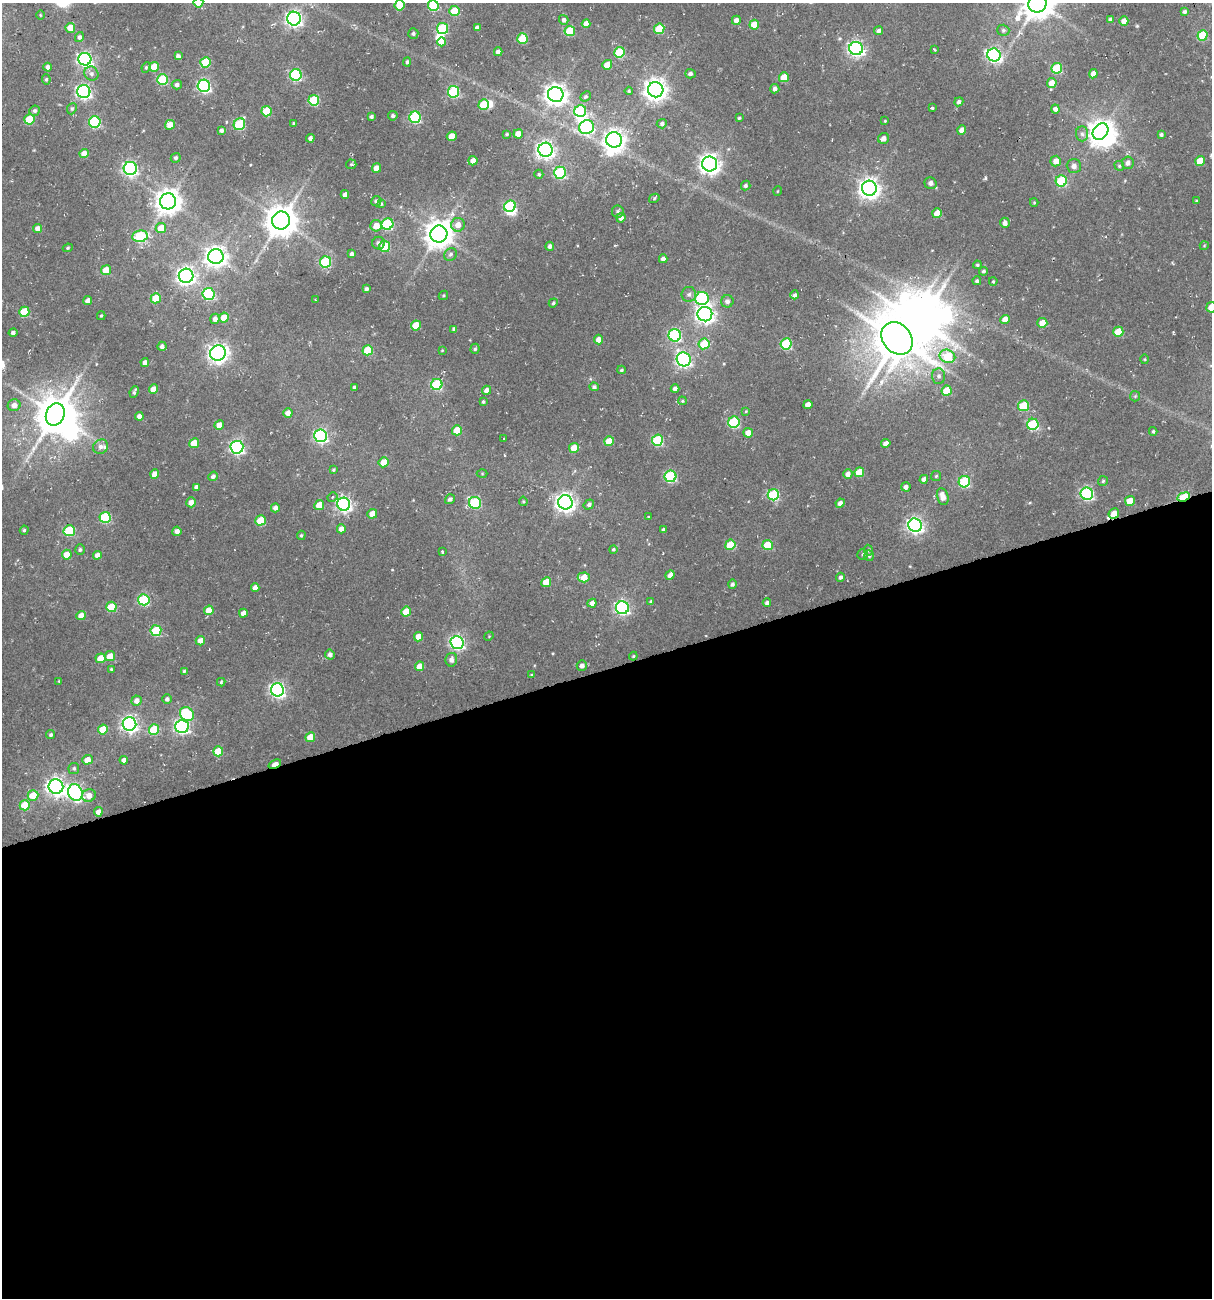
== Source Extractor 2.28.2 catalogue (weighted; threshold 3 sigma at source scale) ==
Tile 15 of 4 x 4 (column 3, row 4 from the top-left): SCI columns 3079-4288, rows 75-1370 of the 5595 x 6465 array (HDU 1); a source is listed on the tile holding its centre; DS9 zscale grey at full resolution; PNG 1214 x 1300 px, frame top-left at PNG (2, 3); each listed source drawn as its Kron ellipse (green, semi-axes under 4 px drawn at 4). Shown black and unused: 49% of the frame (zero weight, under 2 of 3 exposures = <1% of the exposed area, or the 3 px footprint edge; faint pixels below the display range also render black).
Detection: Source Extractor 2.28.2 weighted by HDU 2 'WHT'; one run over the whole footprint, this tile lists its part. Background 0.0392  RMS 0.0067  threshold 0.0302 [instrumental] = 3 sigma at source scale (4.5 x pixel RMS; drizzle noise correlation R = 1.50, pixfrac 1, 0.0396/0.0396 arcsec/px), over >= 5 px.
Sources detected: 338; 1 too faint to see at this stretch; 11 inside a brighter object's white glare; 2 cosmic-ray / hot-pixel residue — neither listed nor drawn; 1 inside a brighter listed object's ellipse — not listed separately; the other 323 listed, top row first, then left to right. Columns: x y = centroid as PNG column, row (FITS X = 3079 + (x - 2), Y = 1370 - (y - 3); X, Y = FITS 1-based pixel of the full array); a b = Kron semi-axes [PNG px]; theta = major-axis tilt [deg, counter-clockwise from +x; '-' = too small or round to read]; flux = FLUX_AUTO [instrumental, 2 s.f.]
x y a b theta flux
198 3 5 4 - 14
1038 3 10 9 - 1300
399 5 5 5 - 15
433 5 5 5 - 32
454 11 5 5 - 23
1185 12 4 4 - 1.4
40 15 5 3 - 0.58
294 19 7 6 - 240
1110 19 4 3 - 1.7
564 20 5 4 - 2.1
736 20 4 4 - 4.3
1124 21 4 4 - 5
586 24 4 4 - 4.5
754 25 5 4 - 12
70 28 5 5 - 9.7
443 28 5 5 - 42
477 28 4 4 - 2.6
659 29 5 5 - 26
1003 30 6 5 - 1.3
570 31 5 5 - 32
879 31 4 4 - 1.8
413 33 5 5 - 1.3
1203 35 5 5 - 23
79 37 5 4 - 2
522 39 5 5 - 26
442 42 4 4 - 7
856 49 7 6 - 190
934 49 3 2 - 0.61
498 52 4 4 - 3.4
619 52 5 5 - 35
994 55 7 6 - 160
178 56 4 4 - 2.1
85 59 6 6 - 190
205 62 5 5 - 26
407 62 4 4 - 1.3
607 65 5 4 - 11
47 67 4 4 - 2.4
146 67 5 4 - 0.97
154 67 5 4 - 10
1057 68 5 5 - 38
91 73 7 6 - 2.4
690 74 5 5 - 1.9
1093 74 4 4 - 4.4
296 75 6 6 - 77
784 77 5 4 - 11
46 79 5 4 - 1.2
163 80 5 5 - 41
1052 83 5 5 - 6.5
177 85 5 5 - 1.9
204 86 6 6 - 120
775 89 4 4 - 2.4
656 90 8 7 - 570
629 91 4 4 - 0.83
84 92 6 6 - 170
453 92 6 5 - 59
556 94 8 7 - 520
585 96 5 4 - 1.5
314 100 5 5 - 38
959 102 4 4 - 2.2
484 105 5 5 - 23
932 108 4 3 - 2.9
72 109 6 4 67 1.1
1055 109 4 4 - 2.7
35 111 5 5 - 1.5
267 111 5 5 - 19
580 111 6 6 - 56
371 116 4 3 - 1.4
393 116 5 4 - 1.6
415 117 6 5 - 69
739 118 3 3 - 0.88
29 119 5 5 - 22
885 121 3 2 - 0.54
95 122 6 5 - 67
293 123 3 2 - 0.59
239 124 6 5 - 53
662 124 5 4 - 1.9
170 125 5 4 - 7.8
587 127 7 7 - 79
221 130 4 3 - 1.8
962 130 4 4 - 5.7
1100 132 9 7 50 520
507 134 4 3 - 0.8
518 134 5 4 - 6.7
1082 134 7 6 - 2
1161 134 4 3 - 1.6
452 136 5 4 - 8.3
310 138 4 3 - 2.1
883 138 6 5 - 3.2
614 140 8 7 - 460
545 150 7 7 - 300
84 153 4 4 - 6.1
176 158 5 4 - 1.4
473 161 5 4 - 4.8
1056 161 5 5 - 5.7
1200 161 5 4 - 12
1128 163 6 6 - 3.2
351 164 5 5 - 0.82
710 164 7 7 - 420
1074 166 7 7 - 3.5
1119 166 5 4 - 0.98
130 168 6 6 - 170
376 168 5 4 - 6.1
560 173 6 6 - 74
539 174 4 4 - 1.1
1061 181 5 5 - 43
930 183 6 5 - 2.8
746 186 5 4 - 1.4
869 188 7 7 - 440
778 191 5 3 - 0.55
345 195 4 4 - 3.4
654 198 5 4 - 0.97
168 201 8 8 - 740
376 201 5 5 - 1.7
1196 201 4 2 - 0.54
1034 203 4 4 - 0.78
381 204 4 3 - 0.89
510 206 6 5 - 57
618 211 6 6 - 1.5
937 213 5 4 - 13
621 218 5 4 - 3.5
281 221 9 9 - 1400
1005 223 5 5 - 3.4
387 224 6 5 - 58
458 225 7 7 - 5.8
376 226 5 5 - 7.8
38 228 4 4 - 4.2
161 228 5 5 - 12
439 234 8 8 - 940
140 236 7 6 - 42
378 243 6 6 - 2.5
385 246 5 5 - 25
550 246 4 4 - 2
1204 246 4 3 - 0.52
68 248 5 4 - 0.96
352 254 4 3 - 2.2
450 255 7 6 - 1.5
216 257 7 7 - 460
663 259 4 4 - 2.9
326 262 6 5 - 57
977 265 4 3 - 0.99
106 270 5 5 - 13
983 271 4 4 - 1.2
186 276 7 7 - 300
977 281 4 4 - 1.5
993 281 4 3 - 0.83
366 289 4 3 - 1.5
209 294 6 6 - 69
689 294 7 7 - 2.4
443 295 5 4 - 0.8
795 295 4 4 - 1.7
156 298 5 5 - 20
702 299 7 6 - 85
315 300 3 2 - 0.65
88 301 4 4 - 3.7
727 301 6 6 - 2.6
553 303 5 4 - 1.1
1211 307 5 5 - 9.7
24 312 5 5 - 27
705 314 7 7 - 340
101 316 4 3 - 0.89
224 318 5 5 - 12
215 319 5 4 - 3.1
1005 319 5 4 - 6.1
1042 323 5 5 - 9.6
416 325 5 5 - 14
454 329 4 4 - 1.5
1118 332 5 5 - 16
13 333 4 4 - 1.8
675 335 6 6 - 86
897 338 17 14 -49 3000
598 340 5 4 - 4.7
704 344 5 5 - 28
786 344 5 5 - 50
162 346 4 4 - 2.6
475 349 5 4 - 1.1
368 350 5 5 - 19
442 350 3 3 - 0.52
218 353 8 7 - 350
947 356 8 6 -20 29
684 359 7 7 - 170
1144 359 5 3 - 0.7
145 362 4 4 - 2.9
621 370 4 3 - 0.93
939 376 7 6 - 2.3
437 384 6 5 - 48
354 387 4 3 - 1.3
594 387 4 4 - 1.6
153 389 5 4 - 7.6
675 389 4 4 - 2.6
487 390 4 4 - 4.3
947 391 5 5 - 22
134 392 6 3 66 1.4
1135 396 5 5 - 0.91
682 401 4 3 - 0.93
483 402 4 3 - 0.97
808 404 4 4 - 4.7
14 405 6 6 - 4
1023 406 5 5 - 28
746 411 4 3 - 0.62
288 413 4 4 - 4.5
55 414 11 9 67 2100
139 416 4 4 - 3.6
734 422 6 5 - 55
1033 424 6 5 - 53
219 425 5 4 - 7.5
457 430 5 5 - 15
1153 431 4 3 - 0.97
748 433 5 4 - 6.8
321 436 6 6 - 140
504 438 3 2 - 0.49
657 440 5 5 - 50
609 441 5 5 - 15
194 443 5 4 - 13
886 443 5 4 - 3.3
101 447 8 7 - 2.9
237 447 6 6 - 150
574 448 5 5 - 9.4
384 462 5 5 - 9.9
333 470 4 3 - 0.9
859 472 5 5 - 13
482 473 5 3 - 0.65
155 474 5 4 - 6.7
848 474 5 4 - 3.7
213 476 5 4 - 1.7
670 476 6 6 - 67
936 476 5 5 - 0.84
924 479 4 4 - 2.9
1103 481 5 5 - 1
964 482 6 5 - 53
196 487 4 4 - 2
906 487 5 4 - 2.4
1087 494 6 6 - 110
773 495 5 5 - 53
332 497 5 4 - 1.2
943 497 9 5 -77 5.4
1184 497 6 4 22 40
450 499 5 4 - 2
523 501 5 4 - 0.82
1130 501 5 5 - 11
191 502 5 5 - 4.5
565 502 7 7 - 370
475 503 6 6 - 57
840 503 4 4 - 3.5
344 504 6 6 - 170
319 505 5 5 - 12
589 505 5 4 - 1.8
275 508 4 4 - 2.9
372 514 5 4 - 8.3
1114 514 5 5 - 8.2
105 517 5 5 - 51
648 517 3 2 - 0.55
261 520 5 5 - 22
915 525 7 6 - 230
341 529 4 4 - 3.9
663 529 3 3 - 7.3
24 530 5 4 - 0.8
69 531 6 5 - 42
177 531 4 4 - 3.1
301 535 4 3 - 0.92
730 545 5 5 - 22
768 545 5 5 - 23
613 549 4 4 - 1
80 550 5 4 - 1.1
868 550 5 4 - 1.2
442 552 3 3 - 1.4
863 554 5 5 - 1.1
67 555 5 5 - 10
97 555 4 4 - 4.4
869 556 5 4 - 1.2
670 575 5 4 - 4.3
584 577 6 5 - 11
840 577 4 4 - 1.5
546 582 5 4 - 11
732 584 5 4 - 1.7
255 588 4 4 - 3.7
144 600 6 5 - 59
651 602 4 3 - 1.1
592 603 4 4 - 3.9
767 603 4 4 - 1.9
111 607 5 5 - 24
622 608 6 6 - 140
209 610 5 4 - 9.1
406 612 5 5 - 12
243 613 4 4 - 4.1
81 616 5 4 - 6.5
156 631 5 5 - 40
489 636 5 4 - 0.6
419 637 5 4 - 8.1
200 641 5 4 - 4.4
457 642 6 6 - 160
330 654 5 5 - 2.5
110 656 5 5 - 8.1
633 656 4 4 - 0.75
100 658 5 5 - 12
451 660 7 6 - 3.1
582 665 5 5 - 2.8
420 666 5 4 - 7.5
111 669 3 3 - 0.75
184 671 4 4 - 0.84
531 675 3 2 - 0.61
59 681 4 3 - 0.59
221 682 4 4 - 0.9
277 690 6 6 - 190
167 699 4 4 - 1.8
137 701 5 5 - 3.5
187 714 7 6 - 41
129 724 7 7 - 230
182 726 6 6 - 150
103 729 5 5 - 17
154 730 5 5 - 27
51 735 4 4 - 1.4
310 737 5 4 - 11
218 751 5 5 - 17
87 760 5 5 - 6.9
124 760 4 4 - 3.8
275 764 6 3 21 10
74 768 5 5 - 1.4
56 787 7 7 - 310
75 792 8 7 - 180
33 795 5 5 - 14
89 795 7 6 - 5.2
25 805 5 5 - 22
98 812 4 4 - 4.2
Overlapping masked pixels (flux is a lower limit): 3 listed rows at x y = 1184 497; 1114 514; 275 764
Isophote crosses this tile's border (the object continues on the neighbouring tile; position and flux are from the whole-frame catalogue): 5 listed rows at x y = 198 3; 1038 3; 399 5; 433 5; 1211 307